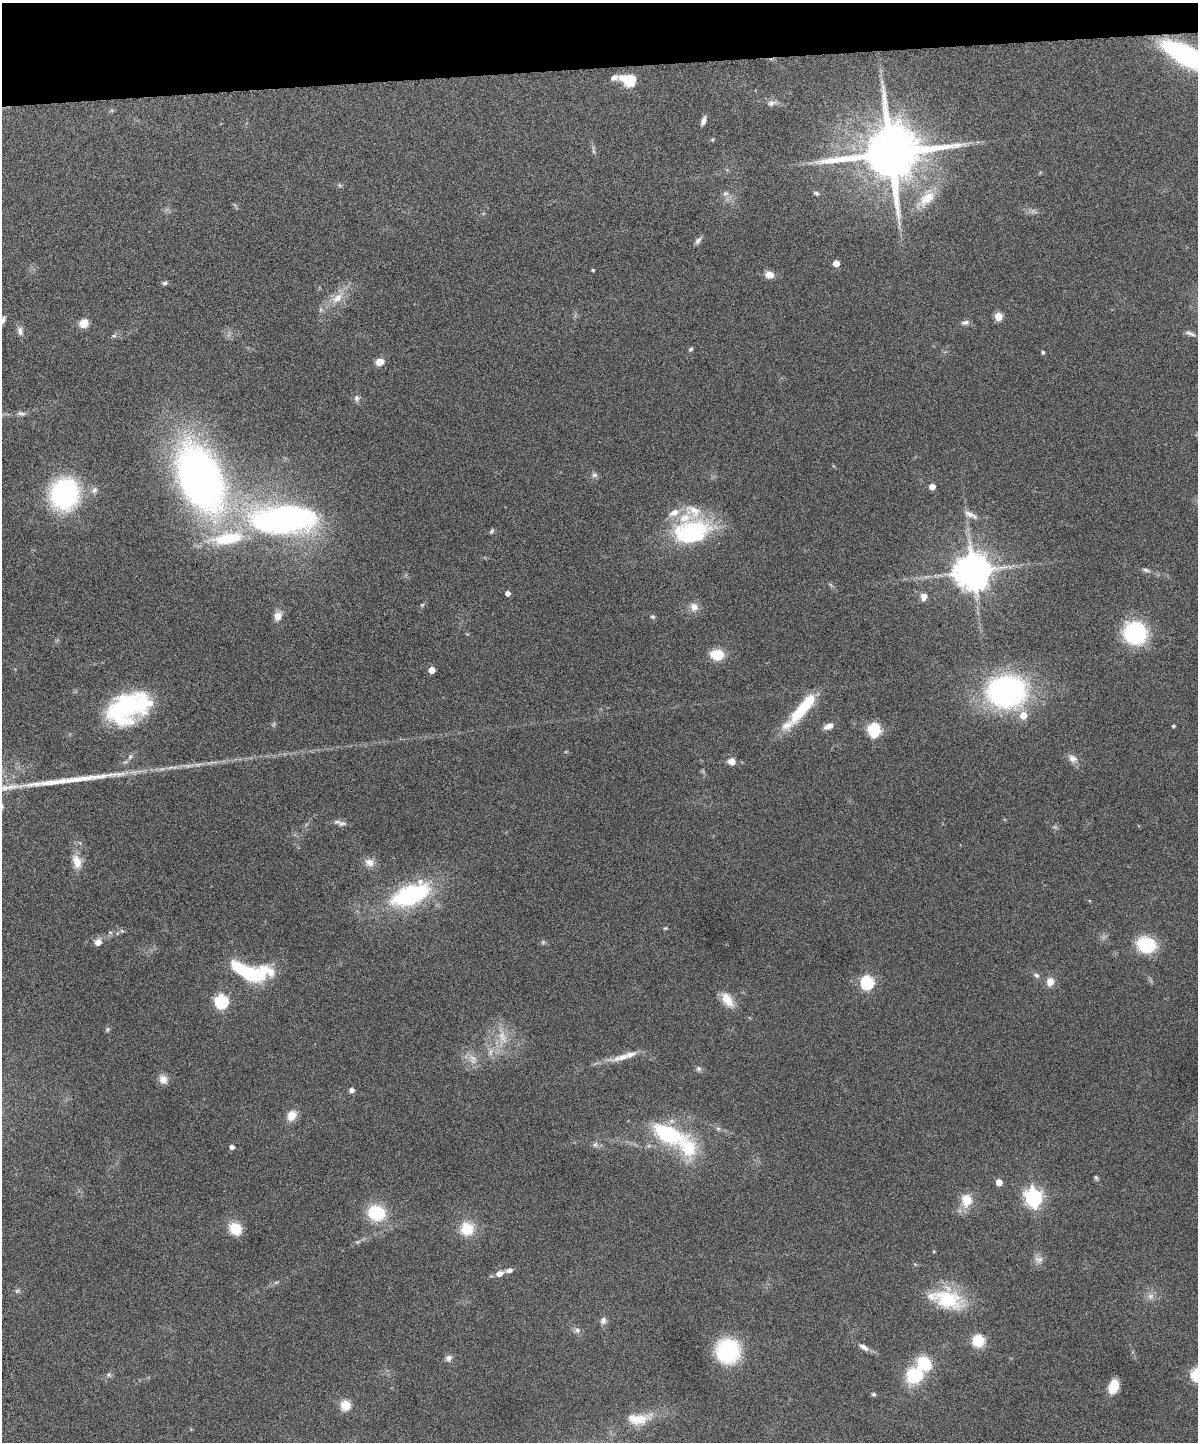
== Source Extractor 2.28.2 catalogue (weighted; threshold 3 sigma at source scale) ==
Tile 3 of 4 x 3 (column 3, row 1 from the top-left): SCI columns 2454-3649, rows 3042-4481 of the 4909 x 4747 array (HDU 1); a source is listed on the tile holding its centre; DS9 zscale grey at full resolution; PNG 1200 x 1444 px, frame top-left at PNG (2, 3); no overlay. Shown black and unused: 5% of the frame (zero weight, under 6 of 12 exposures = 3% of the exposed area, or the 3 px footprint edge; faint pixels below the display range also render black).
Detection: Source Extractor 2.28.2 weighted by HDU 2 'WHT'; one run over the whole footprint, this tile lists its part. Background 0.0912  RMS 0.0045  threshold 0.0184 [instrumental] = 3 sigma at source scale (4.09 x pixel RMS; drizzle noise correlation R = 1.36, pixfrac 0.8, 0.05/0.05 arcsec/px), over >= 5 px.
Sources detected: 134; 5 too faint to see at this stretch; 1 inside a brighter object's white glare — not listed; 9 inside a brighter listed object's ellipse — not listed separately; the other 119 listed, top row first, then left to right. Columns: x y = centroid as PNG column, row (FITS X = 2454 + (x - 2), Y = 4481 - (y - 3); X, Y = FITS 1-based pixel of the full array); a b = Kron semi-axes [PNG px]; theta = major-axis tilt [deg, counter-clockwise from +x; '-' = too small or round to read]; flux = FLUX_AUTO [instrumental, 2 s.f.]
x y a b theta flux
1187 56 39 13 -27 110
629 80 16 11 -12 11
771 103 12 8 12 2.1
703 121 10 5 70 1.9
712 139 6 3 45 0.46
891 153 16 15 - 3900
340 185 6 5 - 0.66
725 193 8 8 - 1.6
816 193 9 5 -31 1
926 198 32 15 47 11
1033 211 11 6 -18 1.6
698 241 11 6 53 1.4
836 263 5 5 - 4.9
593 270 4 3 - 0.52
769 275 10 8 -18 3.6
165 283 7 5 18 0.93
337 298 19 11 37 6.4
998 316 5 5 - 13
3 320 11 6 61 1.9
965 322 10 6 9 1.5
84 323 10 9 - 4.7
20 331 13 8 -79 2
1190 333 13 4 -20 1.4
114 336 8 4 8 0.78
691 349 6 5 - 0.68
1043 352 4 3 - 0.86
379 362 9 7 22 3.6
357 398 10 7 -79 1.4
21 413 13 6 -10 1.4
594 475 8 7 - 1.3
200 478 58 33 -66 270
932 487 5 5 - 4
94 490 10 8 56 1.8
64 494 22 19 75 85
969 514 19 8 -23 3.1
283 519 49 22 3 180
492 531 7 4 53 0.7
691 531 38 27 12 51
227 539 38 14 9 25
1146 570 11 5 -21 1.2
973 571 10 10 - 1200
508 593 4 4 - 2.3
924 597 11 9 86 2.3
422 605 6 4 42 0.55
694 607 13 11 -46 3.2
278 616 11 9 69 3.3
653 617 6 5 - 0.78
1135 633 19 18 - 48
717 655 12 9 -5 12
432 670 5 5 - 5.5
1007 691 37 31 -2 100
125 709 45 29 26 55
802 709 48 12 51 22
829 726 13 7 22 2.9
1173 726 4 3 - 0.62
874 730 14 12 -89 13
130 756 8 6 73 1.1
1072 758 15 10 -33 3
211 762 18 3 9 2.1
731 762 9 7 -11 3.4
188 766 21 5 5 3
342 823 13 7 0 1.8
77 862 19 11 -71 5.5
369 862 13 11 -20 3.4
411 895 45 22 22 52
665 928 7 4 18 0.5
122 931 6 5 - 0.74
110 932 6 4 -1 0.68
98 942 7 7 - 3.3
543 942 6 5 - 0.69
1146 945 16 13 -17 24
250 972 41 16 -12 38
1036 975 9 6 -25 1.4
867 982 6 6 - 69
1050 982 12 9 69 3.5
727 1000 21 11 -56 6.6
221 1001 6 6 - 71
107 1029 7 5 88 0.75
502 1037 30 13 -80 9.2
490 1052 13 7 67 2.7
622 1057 44 8 14 6.7
473 1059 16 11 -64 4.3
699 1069 7 7 - 1
163 1079 12 10 -56 3.3
352 1090 5 5 - 2
292 1115 13 10 54 4.7
718 1129 6 5 - 0.89
668 1134 34 16 -24 43
595 1145 8 7 - 1.3
232 1147 4 4 - 1.7
1096 1178 6 4 -57 0.72
999 1182 5 5 - 6.2
1033 1197 7 7 - 170
966 1200 17 14 86 7.8
376 1213 22 18 -17 18
235 1229 14 12 -42 9.5
467 1229 17 17 - 10
357 1242 8 4 31 0.93
934 1251 4 3 - 0.36
1038 1260 13 11 -19 2.7
509 1270 9 5 11 1.7
499 1273 8 6 19 2.9
17 1291 8 5 14 0.89
1150 1296 9 9 - 2.3
947 1299 39 24 -19 23
603 1320 10 8 71 1.8
577 1330 10 7 -37 1.6
978 1341 12 11 - 11
864 1347 14 6 -31 2.5
728 1351 22 21 - 38
448 1358 9 9 - 1.7
924 1363 10 8 -43 23
109 1375 7 5 20 0.96
915 1375 17 15 37 22
1197 1375 6 6 - 48
1113 1386 11 7 73 12
874 1394 6 4 1 0.7
345 1405 9 8 - 8.1
639 1419 37 15 5 11
Isophote crosses this tile's border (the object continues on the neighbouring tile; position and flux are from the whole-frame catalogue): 3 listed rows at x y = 1187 56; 3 320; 1197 1375